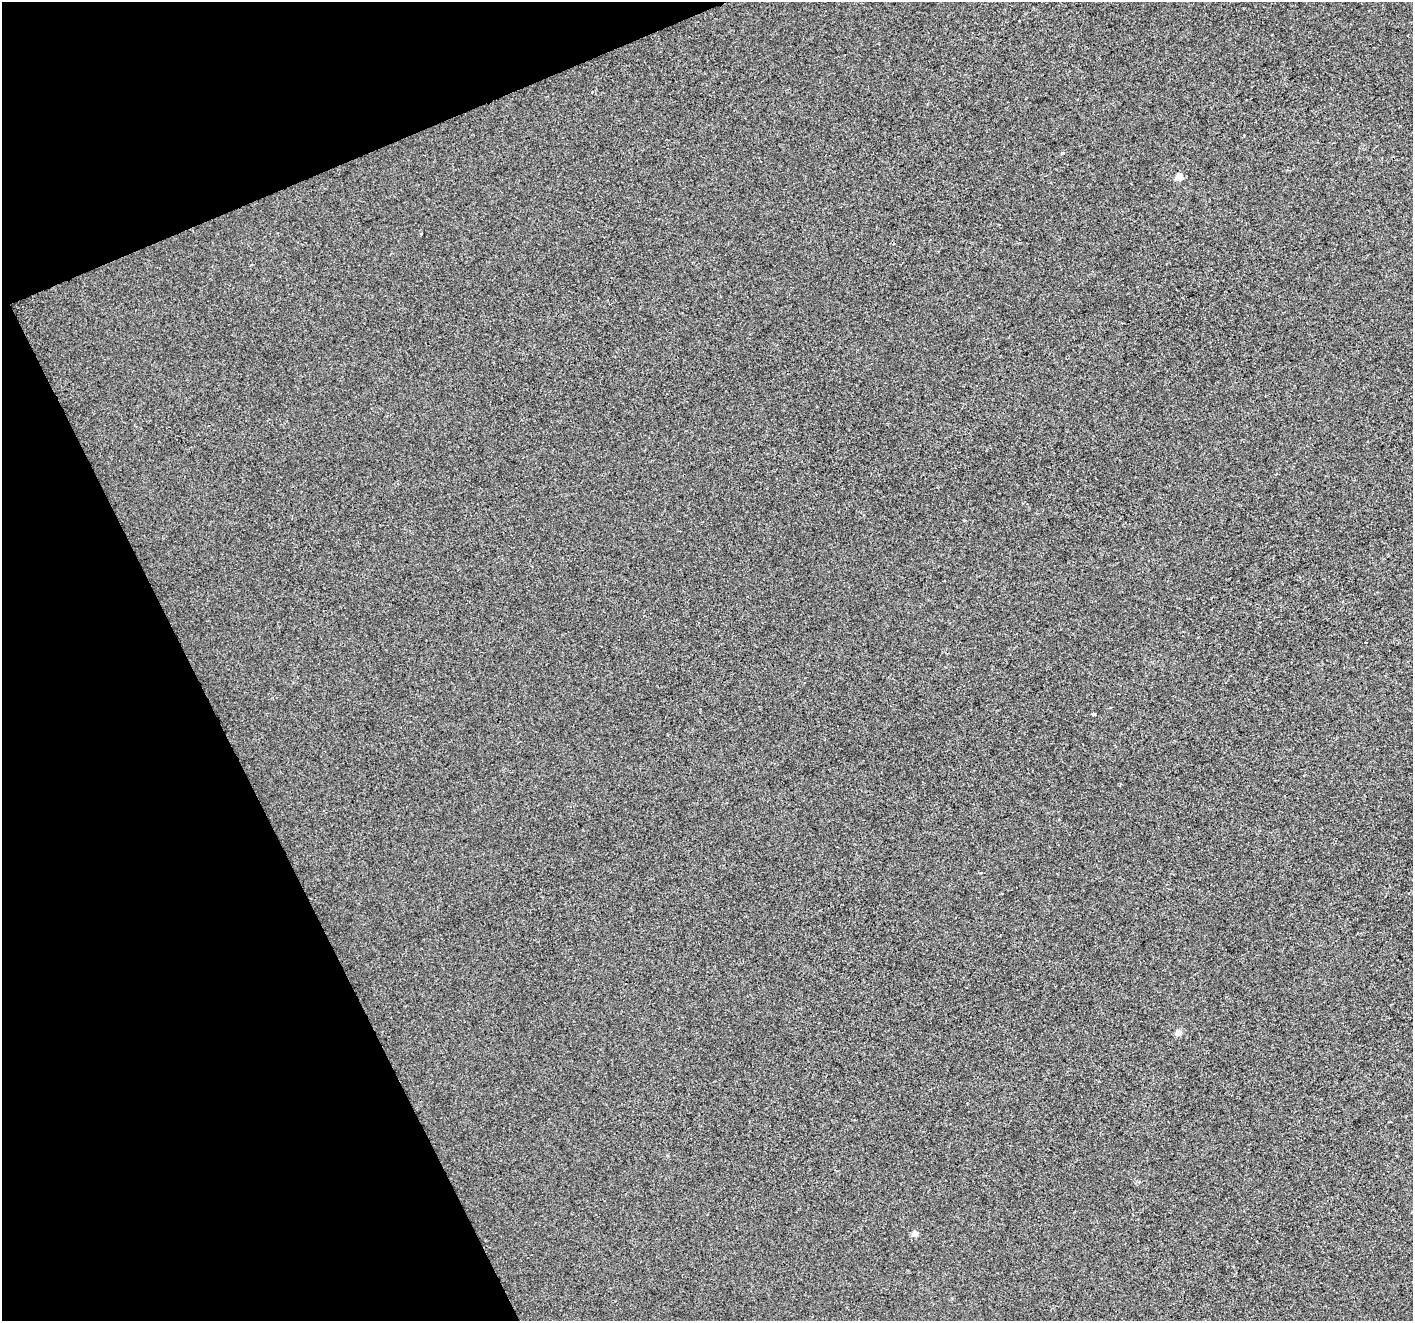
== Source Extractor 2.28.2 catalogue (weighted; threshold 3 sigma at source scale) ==
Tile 5 of 4 x 4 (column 1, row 2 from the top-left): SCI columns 2-1412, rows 2783-4101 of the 5646 x 5506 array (HDU 1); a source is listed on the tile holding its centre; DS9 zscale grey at full resolution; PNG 1415 x 1323 px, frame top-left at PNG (2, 2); no overlay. Shown black and unused: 20% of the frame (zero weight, under 2 of 3 exposures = <1% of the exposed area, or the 3 px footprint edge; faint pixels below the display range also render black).
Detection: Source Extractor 2.28.2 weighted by HDU 2 'WHT'; one run over the whole footprint, this tile lists its part. Background -4.19e-04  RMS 0.0056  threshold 0.025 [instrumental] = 3 sigma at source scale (4.5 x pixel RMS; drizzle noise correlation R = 1.50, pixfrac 1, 0.0396/0.0396 arcsec/px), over >= 5 px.
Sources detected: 5; all 5 listed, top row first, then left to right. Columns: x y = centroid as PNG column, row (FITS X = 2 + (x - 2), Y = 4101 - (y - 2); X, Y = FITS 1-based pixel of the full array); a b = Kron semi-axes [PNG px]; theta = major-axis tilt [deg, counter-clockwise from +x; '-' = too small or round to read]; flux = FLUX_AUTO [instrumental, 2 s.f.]
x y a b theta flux
1062 153 5 4 - 0.66
1179 177 5 5 - 12
1093 714 4 3 - 3.7
1178 1033 4 4 - 6.6
914 1234 5 4 - 4.6